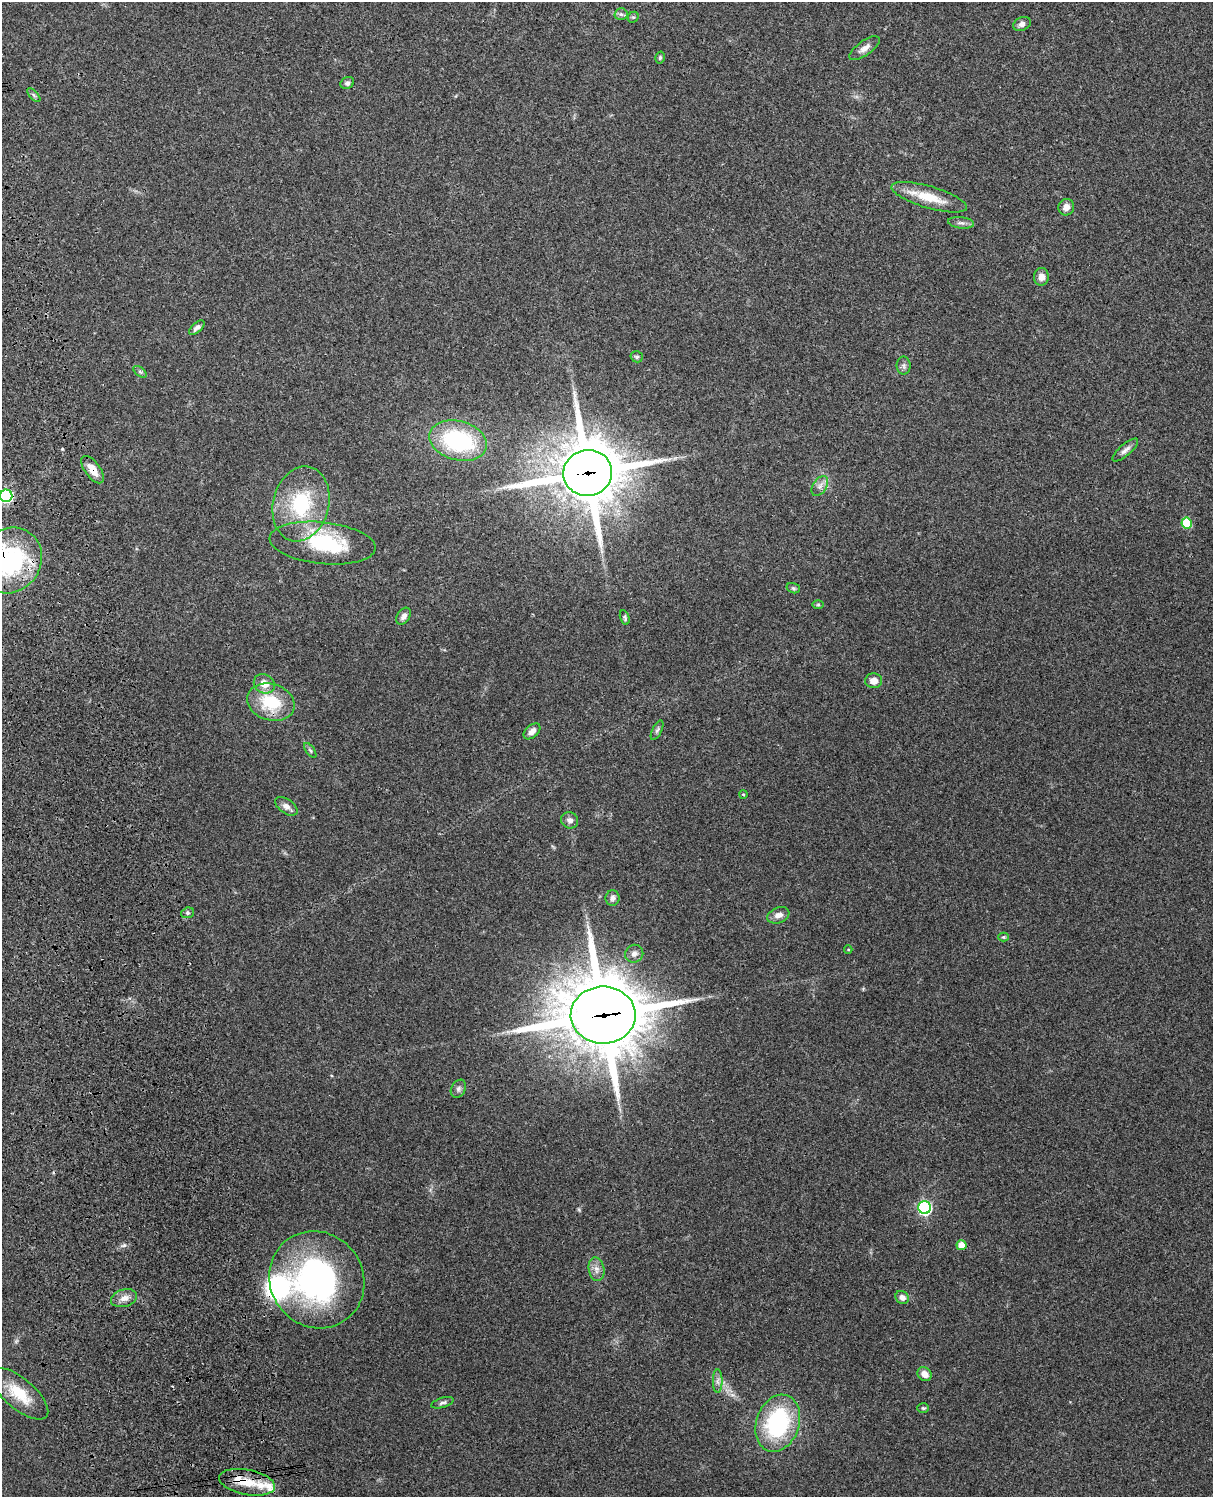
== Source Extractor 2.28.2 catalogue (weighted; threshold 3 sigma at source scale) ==
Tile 7 of 4 x 3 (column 3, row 2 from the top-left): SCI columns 2543-3753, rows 1660-3154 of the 5086 x 4927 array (HDU 1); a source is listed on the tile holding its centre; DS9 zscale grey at full resolution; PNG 1215 x 1499 px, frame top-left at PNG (2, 2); each listed source drawn as its Kron ellipse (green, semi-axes under 4 px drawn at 4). Shown black and unused: <1% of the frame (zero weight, under 3 of 4 exposures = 6% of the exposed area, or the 3 px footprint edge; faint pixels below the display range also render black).
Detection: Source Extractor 2.28.2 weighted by HDU 2 'WHT'; one run over the whole footprint, this tile lists its part. Background 0.203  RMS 0.0081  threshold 0.0365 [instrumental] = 3 sigma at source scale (4.5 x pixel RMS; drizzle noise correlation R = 1.50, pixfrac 1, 0.05/0.05 arcsec/px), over >= 5 px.
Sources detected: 64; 1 inside a brighter object's white glare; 1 cosmic-ray / hot-pixel residue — neither listed nor drawn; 3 inside a brighter listed object's ellipse — not listed separately; the other 59 listed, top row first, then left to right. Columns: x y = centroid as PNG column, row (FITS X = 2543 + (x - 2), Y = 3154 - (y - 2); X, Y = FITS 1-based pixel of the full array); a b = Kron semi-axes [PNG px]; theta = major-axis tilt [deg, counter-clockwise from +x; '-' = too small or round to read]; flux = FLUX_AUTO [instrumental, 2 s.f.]
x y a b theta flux
621 14 6 6 - 2
633 17 6 5 - 1.2
1022 24 9 6 23 3.4
865 48 18 7 36 5.2
660 57 6 4 75 1.4
347 83 7 5 29 2.2
34 95 8 3 -45 1.3
929 197 39 11 -16 23
1066 207 8 8 - 5.4
961 223 13 5 -6 2.9
1041 277 9 7 87 5.8
197 328 9 5 41 3
637 357 6 5 - 1.6
904 365 9 7 -90 2.6
140 372 7 4 -36 1.5
458 441 29 19 -15 89
1125 450 16 6 41 4.1
92 470 16 7 -55 10
588 473 24 23 - 5100
820 486 11 6 56 4
6 496 6 6 - 110
301 504 38 28 75 62
1187 523 5 5 - 29
323 543 53 21 -6 61
10 560 34 31 50 110
793 588 7 5 -15 1.4
818 605 6 4 0 1
404 616 9 6 57 3.3
625 617 7 4 -73 1.5
874 681 8 7 - 6.2
264 684 11 9 -32 8.7
271 702 24 18 -17 34
657 730 11 4 64 2.1
532 731 10 6 42 5
310 750 8 4 -54 1.5
743 794 4 3 - 0.96
286 806 13 7 -35 4.8
570 820 9 8 - 3.5
612 898 7 7 - 2.8
188 913 6 5 - 1.6
778 915 11 7 21 5.2
1003 937 5 4 - 1.1
848 950 4 3 - 0.6
634 954 9 8 - 4
603 1015 32 28 -1 7000
458 1089 9 7 59 2.7
925 1208 6 6 - 130
962 1245 5 5 - 12
596 1269 12 8 -80 4.9
317 1280 50 46 -54 190
902 1297 7 6 - 4.2
124 1298 13 8 16 5.8
925 1374 7 6 - 6.2
718 1381 11 5 90 3.1
19 1394 35 15 -40 25
442 1403 11 5 17 2.3
923 1408 6 5 - 1.3
778 1423 29 21 70 90
247 1482 28 12 -11 20
Overlapping masked pixels (flux is a lower limit): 6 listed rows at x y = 92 470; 588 473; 6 496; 10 560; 603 1015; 247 1482
Isophote crosses this tile's border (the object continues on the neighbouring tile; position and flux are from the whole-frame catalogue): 2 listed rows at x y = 6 496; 10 560
Unlisted compact peaks at least as high as the median listed source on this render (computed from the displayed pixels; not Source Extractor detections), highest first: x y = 124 1245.